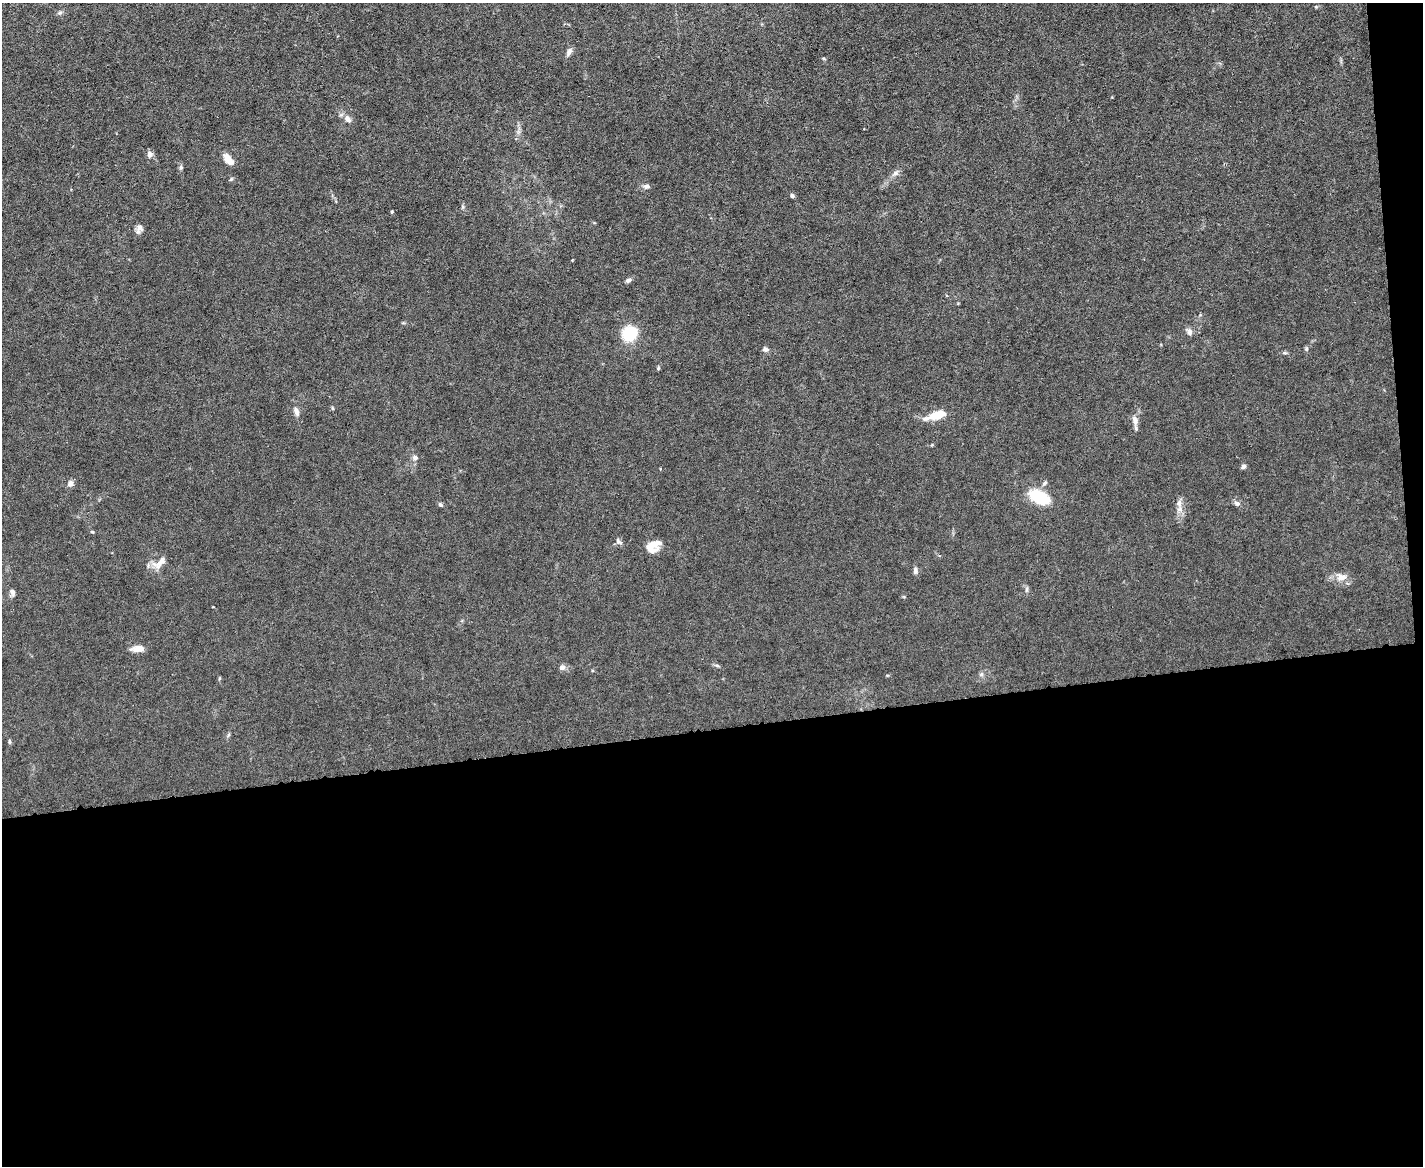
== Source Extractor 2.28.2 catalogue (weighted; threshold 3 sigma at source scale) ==
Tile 12 of 3 x 4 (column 3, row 4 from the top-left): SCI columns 3082-4502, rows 1-1164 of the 4630 x 4656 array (HDU 1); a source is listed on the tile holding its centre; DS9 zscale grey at full resolution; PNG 1425 x 1168 px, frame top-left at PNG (2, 3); no overlay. Shown black and unused: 39% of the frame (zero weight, under 3 of 6 exposures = <1% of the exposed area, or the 3 px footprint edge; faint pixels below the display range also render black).
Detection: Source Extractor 2.28.2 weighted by HDU 2 'WHT'; one run over the whole footprint, this tile lists its part. Background 0.0197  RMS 0.0027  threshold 0.0112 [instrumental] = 3 sigma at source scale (4.09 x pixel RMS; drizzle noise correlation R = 1.36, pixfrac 0.8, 0.05/0.05 arcsec/px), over >= 5 px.
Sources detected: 48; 1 inside a brighter listed object's ellipse — not listed separately; the other 47 listed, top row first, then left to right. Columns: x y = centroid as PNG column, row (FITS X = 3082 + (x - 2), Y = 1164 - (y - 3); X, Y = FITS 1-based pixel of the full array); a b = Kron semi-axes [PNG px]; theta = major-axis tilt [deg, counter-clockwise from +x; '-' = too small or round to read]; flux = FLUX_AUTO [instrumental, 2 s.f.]
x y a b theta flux
1316 7 5 4 - 0.27
60 13 7 6 - 0.61
569 52 12 6 62 1
348 119 12 8 -50 1.5
150 154 8 7 - 1.1
228 159 15 8 -50 2.3
181 167 7 5 -90 0.5
895 173 9 7 43 1.1
231 179 6 4 37 0.37
646 186 10 7 7 0.85
792 196 5 4 - 0.63
392 212 4 3 - 0.29
140 227 11 9 43 1.2
572 260 3 2 - 0.2
628 280 8 5 26 0.67
1189 331 10 7 -75 1
629 334 13 11 43 13
765 349 8 7 - 0.76
1306 349 6 5 - 0.4
1285 353 8 4 -1 0.4
658 368 5 4 - 0.38
332 408 6 3 -71 0.26
296 411 13 7 -70 1.4
937 415 18 7 16 6.9
1135 420 13 7 -80 1.6
415 458 7 6 - 0.88
1243 466 6 5 - 0.66
70 483 7 6 - 1.4
1045 483 7 5 41 0.55
1040 497 19 11 -27 13
1179 503 13 6 -87 1.6
1237 503 8 6 -18 0.81
440 504 6 5 - 0.5
92 532 5 3 - 0.28
618 541 11 7 -47 0.8
651 549 16 13 -19 2.8
161 562 25 9 46 2.5
915 571 9 6 -87 0.78
1341 577 15 11 -8 2.5
1026 589 9 4 89 0.54
12 592 10 6 -77 0.92
137 649 17 8 5 2
717 665 6 4 -4 0.42
562 667 9 7 31 0.93
981 674 7 5 44 0.6
228 735 7 4 53 0.38
9 741 7 4 -84 0.37